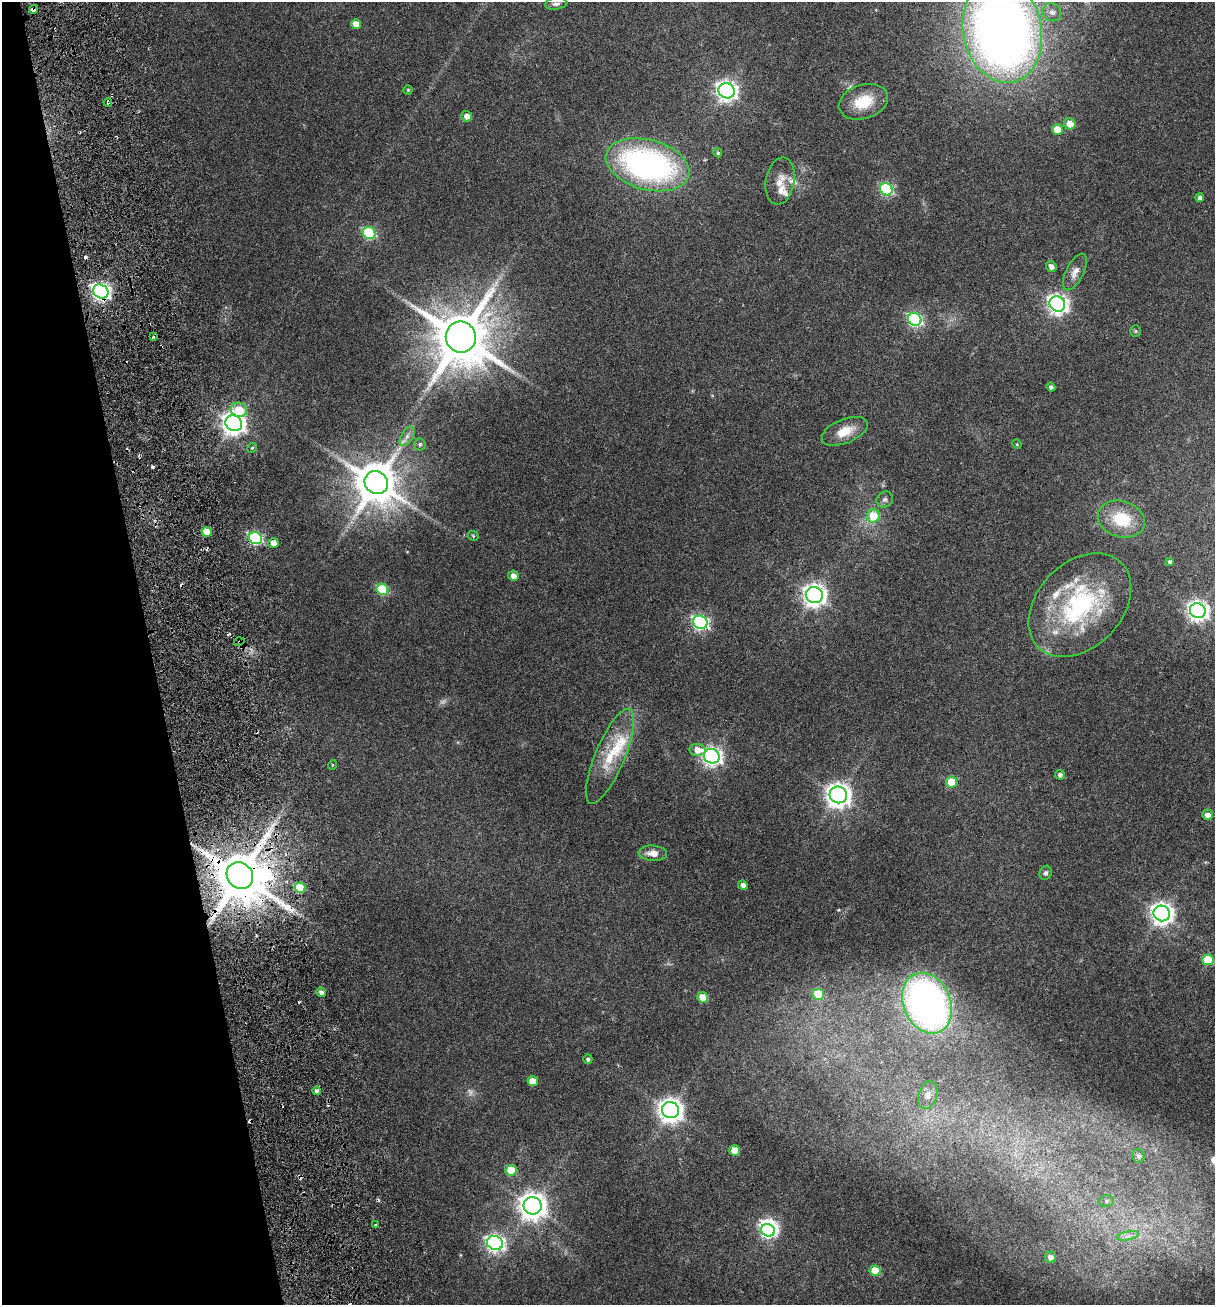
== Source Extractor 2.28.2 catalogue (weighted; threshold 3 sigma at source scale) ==
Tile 5 of 4 x 4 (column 1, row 2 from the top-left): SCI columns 340-1552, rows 2726-4028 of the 5348 x 5499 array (HDU 1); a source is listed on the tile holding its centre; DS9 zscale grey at full resolution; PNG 1217 x 1307 px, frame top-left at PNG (2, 2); each listed source drawn as its Kron ellipse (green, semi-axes under 4 px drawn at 4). Shown black and unused: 13% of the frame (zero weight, under 3 of 6 exposures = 11% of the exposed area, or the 3 px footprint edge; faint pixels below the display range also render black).
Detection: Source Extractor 2.28.2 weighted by HDU 2 'WHT'; one run over the whole footprint, this tile lists its part. Background 0.0341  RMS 0.0029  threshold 0.0117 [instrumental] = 3 sigma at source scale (4.09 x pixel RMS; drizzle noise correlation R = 1.36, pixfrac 0.8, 0.0396/0.0396 arcsec/px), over >= 5 px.
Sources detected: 114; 2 too faint to see at this stretch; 2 inside a brighter object's white glare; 17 cosmic-ray / hot-pixel residue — neither listed nor drawn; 8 inside a brighter listed object's ellipse — not listed separately; the other 85 listed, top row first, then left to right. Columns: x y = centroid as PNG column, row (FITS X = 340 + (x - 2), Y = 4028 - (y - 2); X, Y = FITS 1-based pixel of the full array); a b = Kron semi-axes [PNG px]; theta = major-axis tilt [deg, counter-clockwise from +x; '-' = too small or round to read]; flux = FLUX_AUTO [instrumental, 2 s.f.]
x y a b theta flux
556 4 11 6 8 0.86
33 9 4 3 - 1.1
1052 12 10 8 -39 1.2
356 24 5 5 - 3.4
1002 30 53 39 -79 250
408 90 4 4 - 0.3
727 91 8 7 - 140
108 102 4 3 - 0.48
863 102 25 17 18 7.9
467 116 5 5 - 1.5
1070 124 6 5 - 3.3
1057 130 5 5 - 5.4
718 153 4 4 - 0.43
648 165 43 25 -16 77
780 181 23 14 80 3.5
886 189 6 6 - 32
1200 198 4 4 - 0.73
369 233 6 6 - 23
1051 266 6 5 - 1.3
1075 272 20 8 63 2.1
101 291 8 6 -32 99
1057 304 8 7 - 130
915 319 7 6 - 43
1136 331 6 5 - 0.34
153 337 4 3 - 0.44
461 337 15 15 - 1800
1051 387 4 4 - 0.67
239 410 8 7 - 7.3
234 423 9 7 -29 210
845 431 24 12 22 4.9
407 436 11 5 60 1.1
420 444 6 5 - 0.58
1017 444 5 4 - 0.27
252 448 5 4 - 0.34
376 482 12 11 - 1100
885 500 8 7 - 0.78
873 516 6 6 - 6.8
1121 519 24 18 -17 8.9
207 532 5 5 - 4.6
473 536 6 4 -46 0.32
256 538 7 6 - 34
273 543 5 5 - 2.1
1169 562 4 4 - 0.5
513 576 5 5 - 1.6
382 589 6 5 - 16
814 595 8 8 - 190
1080 605 59 42 46 38
1198 611 8 7 - 140
700 622 7 6 - 58
239 642 5 3 - 0.32
697 750 8 6 -5 2.8
610 756 51 14 67 10
712 756 8 7 - 110
332 765 5 3 - 0.23
1060 775 5 4 - 0.73
951 782 5 5 - 9.2
838 795 9 8 - 230
1208 815 5 5 - 1.7
653 853 14 7 -3 2.3
1046 873 7 6 - 0.71
240 876 14 12 -46 1700
743 885 5 4 - 1.4
300 888 5 5 - 8.8
1162 913 8 7 - 180
1208 960 6 5 - 13
321 992 5 4 - 1
818 994 6 5 - 12
703 997 5 5 - 3.7
927 1003 31 23 -67 110
588 1059 5 4 - 0.62
533 1081 5 5 - 4.7
316 1091 4 4 - 0.75
928 1095 14 9 72 1.9
670 1110 8 8 - 230
735 1150 5 5 - 4.8
1138 1156 7 6 - 0.78
511 1170 5 5 - 8.4
1106 1201 7 5 16 0.58
533 1206 9 8 - 320
375 1224 3 3 - 0.51
768 1230 7 6 - 47
1128 1236 11 3 11 0.84
495 1243 8 7 - 92
1050 1257 6 5 - 1.4
875 1270 5 5 - 6.1
Overlapping masked pixels (flux is a lower limit): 5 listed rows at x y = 33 9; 108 102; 101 291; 239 642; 240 876
Isophote crosses this tile's border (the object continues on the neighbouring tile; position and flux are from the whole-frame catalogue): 1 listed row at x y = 1002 30